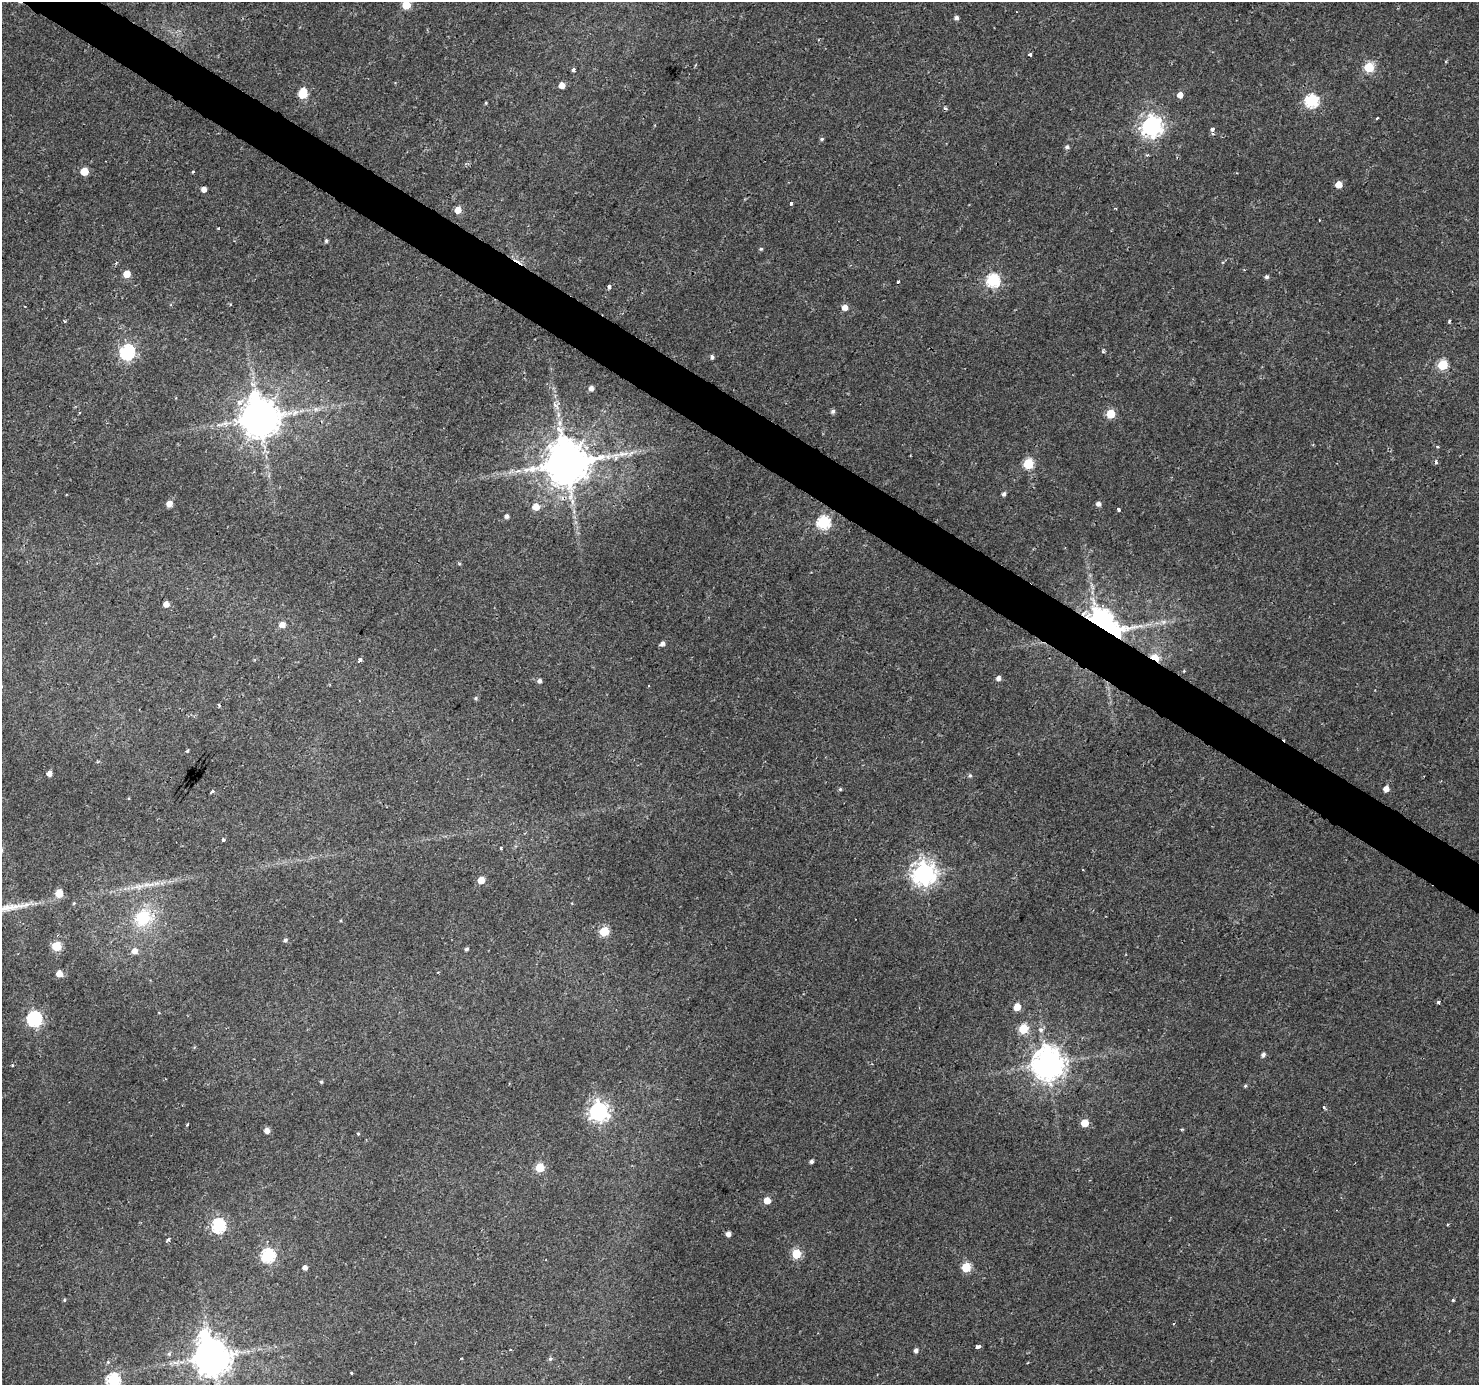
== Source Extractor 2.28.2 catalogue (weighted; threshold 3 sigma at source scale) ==
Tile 11 of 4 x 4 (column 3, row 3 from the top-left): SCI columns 2953-4429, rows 1570-2952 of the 5913 x 5973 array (HDU 1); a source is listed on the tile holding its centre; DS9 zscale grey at full resolution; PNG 1481 x 1387 px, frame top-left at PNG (2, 2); no overlay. Shown black and unused: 3% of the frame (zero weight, under 2 of 3 exposures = <1% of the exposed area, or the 3 px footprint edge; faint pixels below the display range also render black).
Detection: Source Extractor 2.28.2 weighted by HDU 2 'WHT'; one run over the whole footprint, this tile lists its part. Background 0.00576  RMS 0.0025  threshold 0.0113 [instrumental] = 3 sigma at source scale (4.5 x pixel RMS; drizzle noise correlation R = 1.50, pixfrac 1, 0.0396/0.0396 arcsec/px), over >= 5 px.
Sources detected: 134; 1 inside a brighter object's white glare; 4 cosmic-ray / hot-pixel residue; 1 long thin detection or spike segment (spike, bleed or trail) — not listed; the other 128 listed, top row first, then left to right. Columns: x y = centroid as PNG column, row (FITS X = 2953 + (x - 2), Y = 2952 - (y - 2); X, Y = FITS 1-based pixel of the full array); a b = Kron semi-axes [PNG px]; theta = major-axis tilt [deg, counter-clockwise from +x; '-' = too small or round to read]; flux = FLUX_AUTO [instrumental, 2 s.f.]
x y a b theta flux
406 5 5 5 - 11
956 18 5 5 - 0.74
1030 54 3 3 - 0.98
1369 67 5 5 - 15
573 69 4 3 - 0.74
562 85 5 5 - 2.5
303 93 7 5 74 10
1180 95 5 5 - 2
1312 101 6 6 - 38
486 103 4 3 - 0.26
945 108 5 3 - 0.47
1377 118 4 3 - 0.26
1151 126 8 7 - 150
1212 129 3 3 - 1.8
1212 134 5 4 - 0.42
822 139 5 4 - 0.37
1067 147 6 5 - 0.64
1147 155 5 4 - 0.33
84 171 5 5 - 6.8
1339 184 5 5 - 3.5
204 189 5 4 - 1.6
791 203 3 3 - 1.1
1115 208 3 2 - 0.28
458 210 5 5 - 3.3
1319 220 3 2 - 0.2
326 241 5 4 - 0.41
761 249 5 4 - 0.38
116 263 3 3 - 0.37
127 274 5 5 - 4.8
1267 277 5 5 - 0.57
993 280 6 6 - 36
898 282 3 3 - 1.7
609 287 4 3 - 0.9
230 304 3 3 - 0.33
25 306 3 2 - 0.43
845 307 5 5 - 2
64 321 4 3 - 0.24
1449 321 4 3 - 0.34
1103 350 9 3 78 0.33
127 352 7 6 - 53
712 357 5 4 - 0.57
1443 365 5 5 - 17
591 388 5 5 - 1.3
240 402 13 8 38 1.8
556 406 12 4 -46 0.91
316 409 6 6 - 0.69
833 411 5 5 - 0.74
1111 414 5 5 - 9.9
260 418 11 10 - 860
559 423 10 8 -89 1.7
1438 447 3 3 - 0.56
631 453 11 4 32 0.99
1436 462 4 4 - 0.69
566 463 13 12 - 1300
1028 464 6 5 - 17
1004 494 5 4 - 0.66
169 504 5 5 - 1.9
1098 504 5 5 - 1.1
536 507 5 5 - 3.7
1118 509 4 3 - 0.61
507 516 4 4 - 0.84
823 522 6 6 - 36
166 604 5 5 - 1.8
1105 622 45 21 -30 47
282 625 6 5 - 2.1
662 644 5 5 - 0.99
1155 658 6 4 -24 11
360 660 4 3 - 3.1
998 678 5 5 - 1.1
539 681 5 5 - 0.84
476 698 5 5 - 0.41
187 751 4 3 - 0.67
49 773 5 4 - 1.4
970 776 5 5 - 0.48
840 789 4 4 - 0.37
1386 789 5 5 - 1.9
212 791 4 3 - 1.2
223 840 3 3 - 0.88
501 848 3 3 - 0.42
924 874 8 8 - 210
481 880 5 5 - 4
151 884 11 6 13 1.4
59 893 5 5 - 5.8
74 903 4 3 - 0.28
143 918 22 18 38 12
604 931 5 5 - 14
285 940 5 5 - 0.54
56 946 5 5 - 12
466 949 4 4 - 0.5
134 951 6 6 - 1.9
438 972 3 3 - 0.22
59 974 5 5 - 3.1
1438 1002 3 3 - 0.77
1017 1007 5 5 - 3.9
34 1019 7 6 - 53
1023 1029 6 5 - 11
1041 1030 8 7 - 0.87
1263 1055 5 4 - 0.77
1047 1064 10 9 - 470
12 1065 4 3 - 0.31
321 1082 4 3 - 0.39
1245 1086 4 4 - 0.33
1324 1107 3 3 - 0.61
598 1111 7 7 - 130
1084 1123 5 5 - 4.7
187 1124 3 2 - 0.44
267 1131 5 4 - 1.7
358 1134 3 3 - 0.67
811 1161 4 3 - 0.65
539 1168 5 5 - 9.5
767 1200 5 5 - 3.5
218 1226 6 6 - 42
728 1234 4 4 - 1.3
168 1240 5 3 - 0.69
796 1254 5 5 - 11
268 1256 6 6 - 39
305 1267 5 4 - 1.1
966 1267 5 5 - 12
64 1300 5 4 - 0.31
1453 1300 4 3 - 0.37
978 1347 4 3 - 2.2
510 1350 3 2 - 0.23
916 1350 5 4 - 0.92
169 1354 5 5 - 0.46
212 1357 10 10 - 700
461 1358 2 2 - 0.2
550 1359 6 5 - 0.5
113 1380 6 6 - 34
Overlapping masked pixels (flux is a lower limit): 3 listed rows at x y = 566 463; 1105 622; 1155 658
Isophote crosses this tile's border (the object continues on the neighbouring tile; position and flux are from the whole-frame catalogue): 2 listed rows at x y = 406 5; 113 1380